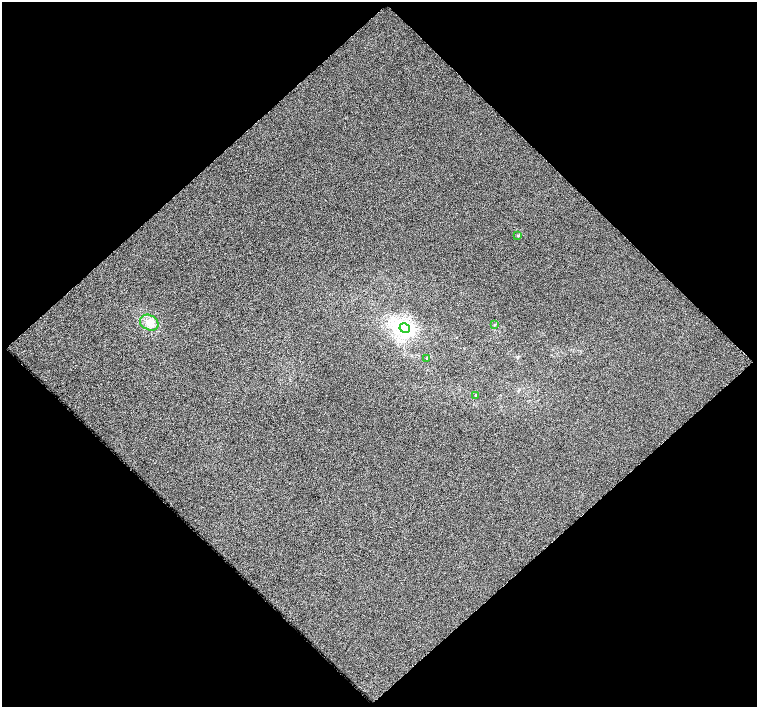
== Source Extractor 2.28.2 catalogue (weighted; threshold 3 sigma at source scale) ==
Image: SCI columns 5-1514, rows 57-1465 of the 1516 x 1513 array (HDU 1 of 3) = the unmasked area's bounding box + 8 px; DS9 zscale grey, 2 x 2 block average (1 PNG px = mean of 2 x 2 image px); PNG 759 x 709 px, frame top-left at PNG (2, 2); each listed source drawn as its Kron ellipse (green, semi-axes under 4 px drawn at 4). Shown black and unused: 51% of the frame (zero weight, under 3 of 6 exposures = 2% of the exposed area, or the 3 px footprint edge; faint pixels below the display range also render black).
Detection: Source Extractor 2.28.2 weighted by HDU 2 'WHT'. Background 0.00293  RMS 0.014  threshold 0.0588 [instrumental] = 3 sigma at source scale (4.09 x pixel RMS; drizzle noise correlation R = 1.36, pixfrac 0.8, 0.0396/0.0396 arcsec/px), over >= 5 px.
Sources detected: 6; all 6 listed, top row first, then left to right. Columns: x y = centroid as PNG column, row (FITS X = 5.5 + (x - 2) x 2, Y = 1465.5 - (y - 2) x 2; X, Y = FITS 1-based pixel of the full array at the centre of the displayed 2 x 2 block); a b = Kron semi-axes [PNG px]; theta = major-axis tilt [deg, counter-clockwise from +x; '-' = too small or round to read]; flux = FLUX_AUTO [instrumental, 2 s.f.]
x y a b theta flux
518 236 4 2 - 2.1
149 323 10 7 -26 24
495 325 4 2 - 2.2
405 328 5 4 - 610
427 358 3 2 - 1.9
475 396 4 2 - 1.9